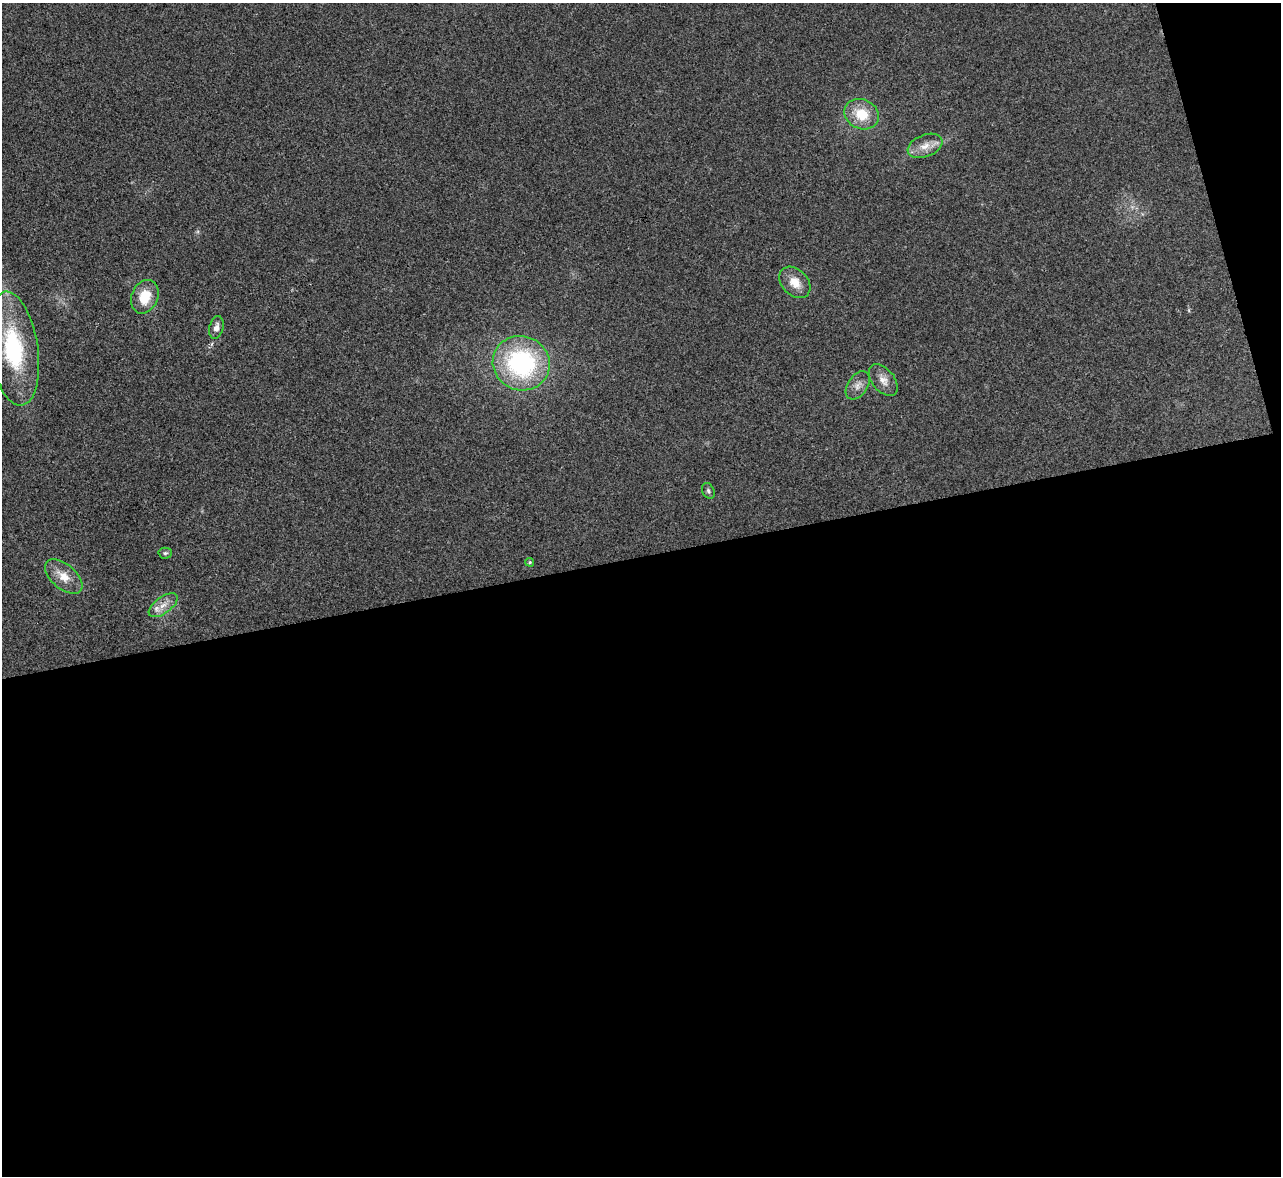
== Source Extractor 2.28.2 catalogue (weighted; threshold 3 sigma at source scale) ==
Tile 16 of 4 x 4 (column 4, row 4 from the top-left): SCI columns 3840-5118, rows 263-1436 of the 5119 x 5100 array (HDU 1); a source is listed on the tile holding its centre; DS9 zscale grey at full resolution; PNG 1283 x 1178 px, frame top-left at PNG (2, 3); each listed source drawn as its Kron ellipse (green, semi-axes under 4 px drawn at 4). Shown black and unused: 55% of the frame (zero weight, under 3 of 4 exposures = <1% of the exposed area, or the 3 px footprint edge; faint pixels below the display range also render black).
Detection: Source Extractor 2.28.2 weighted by HDU 2 'WHT'; one run over the whole footprint, this tile lists its part. Background 0.0221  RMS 0.0044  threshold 0.0197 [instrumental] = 3 sigma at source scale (4.5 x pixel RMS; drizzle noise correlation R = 1.50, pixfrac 1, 0.05/0.05 arcsec/px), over >= 5 px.
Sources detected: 14; all 14 listed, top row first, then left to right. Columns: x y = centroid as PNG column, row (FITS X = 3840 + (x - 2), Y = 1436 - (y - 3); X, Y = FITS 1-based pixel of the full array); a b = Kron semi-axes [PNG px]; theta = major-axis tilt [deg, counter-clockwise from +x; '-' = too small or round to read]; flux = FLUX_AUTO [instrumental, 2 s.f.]
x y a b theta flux
862 114 18 14 -25 11
925 146 18 11 22 5.4
795 282 18 13 -46 6.4
145 297 17 13 66 10
216 327 11 7 76 2.7
13 349 57 24 -81 44
521 363 29 27 -21 64
883 380 18 11 -52 4.1
858 385 15 10 56 3.3
708 491 8 6 -63 1.1
165 553 6 5 - 0.84
530 562 4 4 - 0.62
64 577 22 12 -40 7.1
163 605 17 8 36 4.4